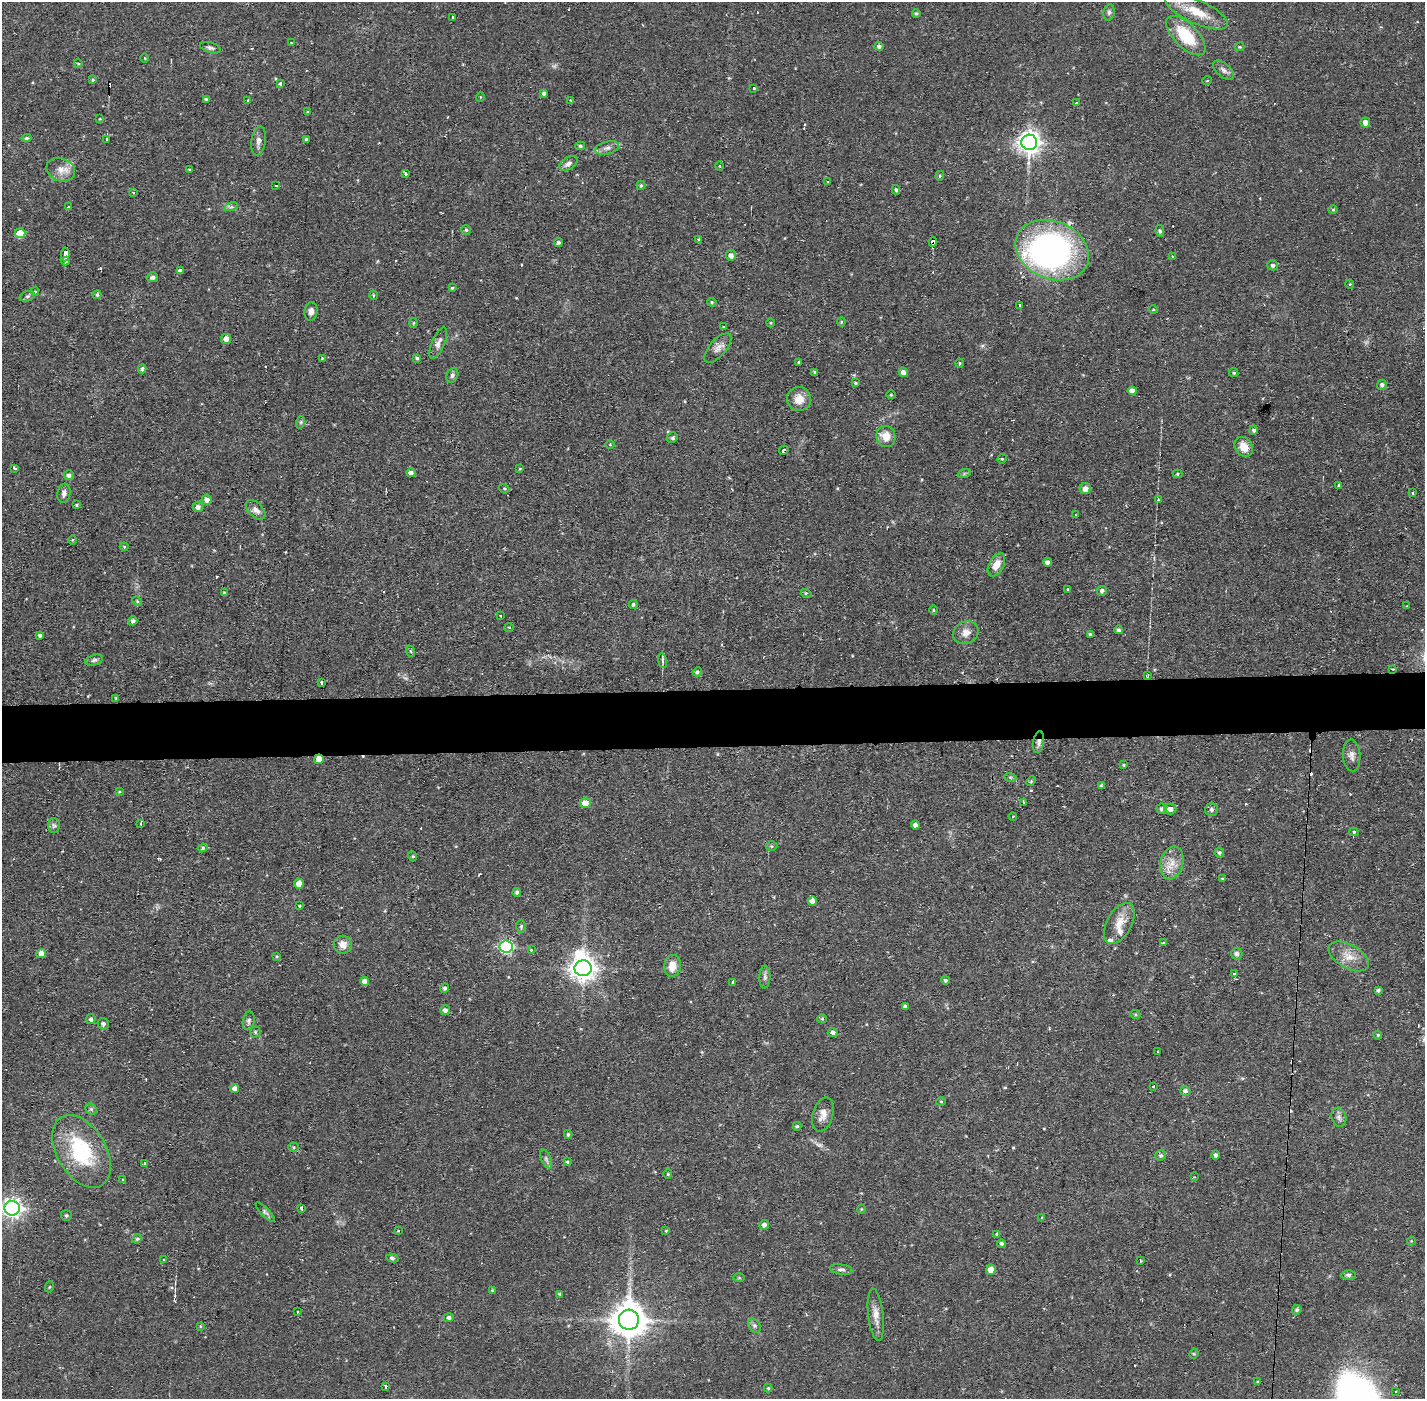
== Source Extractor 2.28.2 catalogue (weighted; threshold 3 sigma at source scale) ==
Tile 5 of 3 x 3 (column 2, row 2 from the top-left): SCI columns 1423-2845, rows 1451-2847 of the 4267 x 4298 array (HDU 1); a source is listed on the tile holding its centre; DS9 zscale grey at full resolution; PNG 1427 x 1401 px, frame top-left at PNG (2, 2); each listed source drawn as its Kron ellipse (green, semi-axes under 4 px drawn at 4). Shown black and unused: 4% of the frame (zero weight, under 2 of 3 exposures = <1% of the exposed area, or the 3 px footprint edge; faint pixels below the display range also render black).
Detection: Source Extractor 2.28.2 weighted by HDU 2 'WHT'; one run over the whole footprint, this tile lists its part. Background 0.0566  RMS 0.006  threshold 0.027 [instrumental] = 3 sigma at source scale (4.5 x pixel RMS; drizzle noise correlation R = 1.50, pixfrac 1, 0.05/0.05 arcsec/px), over >= 5 px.
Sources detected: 281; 2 inside a brighter object's white glare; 22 cosmic-ray / hot-pixel residue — neither listed nor drawn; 2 inside a brighter listed object's ellipse — not listed separately; the other 255 listed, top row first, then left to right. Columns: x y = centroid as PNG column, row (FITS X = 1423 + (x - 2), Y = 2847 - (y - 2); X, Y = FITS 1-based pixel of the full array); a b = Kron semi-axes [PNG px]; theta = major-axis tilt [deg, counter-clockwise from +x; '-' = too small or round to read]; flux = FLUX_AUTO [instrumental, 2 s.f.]
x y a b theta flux
1109 12 8 5 80 1.4
1197 12 34 11 -24 15
916 13 4 4 - 0.97
452 17 3 3 - 1.4
1186 36 25 11 -45 25
291 43 3 2 - 0.41
879 46 4 4 - 1.6
1240 47 4 3 - 0.65
210 48 11 5 -16 1.7
145 58 5 3 - 0.51
78 63 4 3 - 0.55
1224 70 12 6 -41 2.6
93 80 4 3 - 0.67
1207 81 5 3 - 0.47
281 83 3 3 - 3.6
753 88 3 3 - 0.98
544 93 4 4 - 1.5
480 97 5 3 - 0.46
206 99 4 3 - 0.86
571 100 3 3 - 0.5
248 101 3 2 - 0.87
1076 103 3 3 - 0.8
308 112 3 3 - 0.6
100 119 4 2 - 0.44
1365 122 5 5 - 3.6
27 138 5 4 - 1.1
306 139 3 3 - 0.81
106 140 3 3 - 15
259 141 15 7 81 3.2
1029 142 8 7 - 440
580 146 5 4 - 0.96
607 148 12 6 15 2.7
568 163 10 6 31 2.5
719 166 4 3 - 0.46
61 170 15 11 -21 6.2
190 170 4 3 - 0.75
405 173 3 3 - 7
940 176 5 4 - 0.77
828 181 3 2 - 0.75
276 185 3 2 - 0.72
641 185 5 3 - 0.97
896 190 5 4 - 0.99
133 192 4 3 - 0.83
68 207 4 3 - 1.6
231 207 7 4 17 1.3
1333 210 4 4 - 0.61
466 230 5 4 - 1.1
1160 231 6 4 -79 1
20 233 5 5 - 13
699 240 4 3 - 0.94
558 242 4 4 - 1.5
933 242 5 3 - 3.1
1052 250 38 28 -23 190
65 254 7 3 86 8.3
731 255 5 5 - 2.9
1172 257 3 2 - 1
65 261 4 3 - 2.2
1273 265 5 5 - 1.5
180 271 4 4 - 2.2
153 277 5 5 - 1.9
1349 284 4 3 - 0.62
452 288 4 4 - 0.83
35 291 4 4 - 0.69
97 295 4 3 - 1.1
373 295 5 3 - 0.57
27 296 8 5 18 1.4
712 302 5 4 - 0.81
1019 305 3 3 - 1.3
1153 310 4 3 - 0.61
311 311 9 6 82 3.3
841 322 4 4 - 0.63
414 323 5 3 - 0.55
771 323 4 3 - 0.57
724 327 4 3 - 0.56
226 339 5 5 - 4.7
438 343 17 6 67 3.3
718 348 18 8 49 4.2
322 358 4 2 - 0.44
417 358 4 4 - 0.98
798 362 3 2 - 0.73
960 363 4 4 - 0.89
142 369 4 4 - 1.7
815 372 3 3 - 0.91
903 372 5 4 - 2.6
1234 373 5 4 - 1
452 375 7 5 64 1.6
855 383 4 3 - 0.75
1382 385 5 5 - 1.7
1132 391 4 4 - 3.1
891 395 5 3 - 0.52
799 399 12 12 - 7.7
301 422 6 4 71 0.81
1254 430 4 4 - 1.2
886 436 11 9 -75 7.4
672 438 5 5 - 1.4
610 444 4 3 - 0.48
1244 447 10 8 -53 7.5
784 450 5 3 - 4
1002 459 5 4 - 0.72
14 468 3 3 - 1.9
520 469 4 2 - 0.4
411 473 4 4 - 2.6
964 474 7 4 19 0.95
1177 474 5 4 - 0.78
69 475 5 4 - 2.3
1339 485 3 3 - 1.5
504 488 5 4 - 0.71
1085 489 5 5 - 3.5
64 493 9 6 80 2.6
1413 493 3 3 - 1.8
1158 499 3 3 - 0.61
207 500 5 5 - 3.3
76 505 4 3 - 0.86
198 507 5 5 - 2.4
256 510 12 7 -46 3.1
1075 515 3 2 - 0.56
72 540 5 3 - 0.53
124 547 4 4 - 0.75
1048 562 4 4 - 2.4
996 565 12 7 63 6.2
1068 589 3 3 - 1.8
1102 591 5 4 - 1.6
224 593 4 4 - 0.74
806 593 5 3 - 0.76
137 601 5 4 - 0.7
633 604 4 4 - 1.2
1407 606 3 2 - 0.76
933 610 5 3 - 0.61
501 615 3 3 - 0.84
133 621 4 4 - 1.7
509 627 5 3 - 0.54
1118 630 4 4 - 1.5
966 633 13 11 24 5.2
1090 634 4 4 - 0.92
40 635 4 3 - 1.7
410 651 6 3 -69 0.73
94 660 9 5 16 1.7
662 661 7 3 -80 1
1393 669 3 2 - 0.61
697 672 5 4 - 1.3
1148 675 4 3 - 0.66
322 683 4 3 - 2.8
116 698 3 3 - 0.55
1039 742 11 5 82 2.3
1352 755 16 8 -86 3.4
319 759 5 5 - 5.4
1123 765 4 3 - 0.81
1010 777 6 4 -18 0.85
1031 781 5 4 - 0.71
1101 786 4 3 - 1
119 792 4 3 - 0.62
585 803 5 5 - 5.3
1023 803 3 2 - 1.1
1162 809 5 5 - 1.7
1170 809 6 5 - 3.1
1212 809 6 6 - 1.5
1013 816 4 2 - 0.38
141 823 4 3 - 2.9
915 825 4 4 - 2.3
54 826 7 6 - 1.6
1354 832 4 4 - 1.2
771 846 6 5 - 0.87
203 848 5 4 - 0.83
1219 853 5 5 - 0.99
412 856 5 3 - 0.7
1172 863 16 11 76 7.9
1223 879 4 3 - 0.72
299 884 5 4 - 5.1
517 892 4 4 - 1.5
812 901 4 4 - 3.7
300 906 3 2 - 0.73
1119 923 22 12 61 9
521 926 6 5 - 0.93
1163 943 3 3 - 0.96
343 945 9 8 - 5.3
506 947 7 6 - 110
531 950 4 4 - 0.49
41 953 5 4 - 5.2
1237 954 6 5 - 1.8
277 956 4 3 - 0.62
1349 956 22 12 -29 8.8
672 966 11 8 83 7.4
583 968 8 8 - 560
1235 974 4 3 - 1.3
765 977 11 5 87 2
945 980 4 4 - 1.2
365 981 4 4 - 2.8
733 982 4 3 - 1.7
445 988 4 4 - 1.3
1378 990 4 4 - 1.1
905 1007 4 3 - 1.6
445 1010 5 5 - 2.1
1135 1014 5 3 - 0.65
91 1019 5 4 - 1.6
822 1019 5 4 - 0.7
249 1021 9 6 78 1.7
103 1024 6 5 - 1.8
255 1032 5 5 - 0.83
833 1033 5 4 - 1.8
1378 1035 4 4 - 0.6
1157 1052 2 2 - 0.66
1154 1087 3 3 - 1.5
235 1088 4 4 - 2.6
1185 1091 5 4 - 1.8
941 1101 5 3 - 0.54
91 1109 6 5 - 1.1
823 1114 17 10 74 5.2
1339 1117 9 7 -74 2.2
797 1126 4 4 - 0.93
568 1135 4 3 - 1
294 1147 5 4 - 0.82
81 1151 40 24 -59 48
1161 1155 5 5 - 1.3
1215 1155 5 4 - 1.4
546 1159 10 5 -66 1.6
567 1162 4 4 - 0.85
144 1163 3 3 - 2.2
668 1174 4 4 - 0.62
1195 1177 4 3 - 0.52
123 1180 3 3 - 1.3
12 1208 7 7 - 310
302 1208 4 3 - 2.6
861 1209 4 4 - 0.6
265 1212 13 4 -46 1.5
66 1216 5 5 - 0.93
1042 1218 3 3 - 1
764 1225 5 4 - 2.3
398 1231 4 3 - 0.55
666 1231 4 3 - 0.55
997 1234 4 3 - 1.5
137 1239 5 4 - 1
1411 1241 4 4 - 0.53
1001 1244 4 4 - 1.2
392 1258 6 4 -8 1.3
163 1260 3 3 - 0.59
1140 1261 3 2 - 0.66
841 1269 11 5 -8 1.8
991 1270 5 5 - 5.8
1348 1275 7 5 -1 1.3
739 1278 6 4 -1 0.7
49 1287 5 3 - 0.55
493 1290 4 4 - 0.94
560 1294 4 3 - 0.87
1297 1310 5 4 - 1.1
297 1312 2 2 - 0.71
876 1315 26 7 -83 5.9
449 1318 5 4 - 1.7
629 1320 10 10 - 1300
200 1326 4 3 - 0.56
754 1326 7 5 -55 1.4
1194 1354 5 4 - 0.72
1258 1382 3 3 - 0.79
386 1386 3 3 - 1.7
768 1388 4 4 - 0.72
1395 1391 3 3 - 1.3
Overlapping masked pixels (flux is a lower limit): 4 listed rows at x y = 933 242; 784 450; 1039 742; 319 759
Isophote crosses this tile's border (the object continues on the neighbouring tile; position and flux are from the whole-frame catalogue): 1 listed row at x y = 12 1208